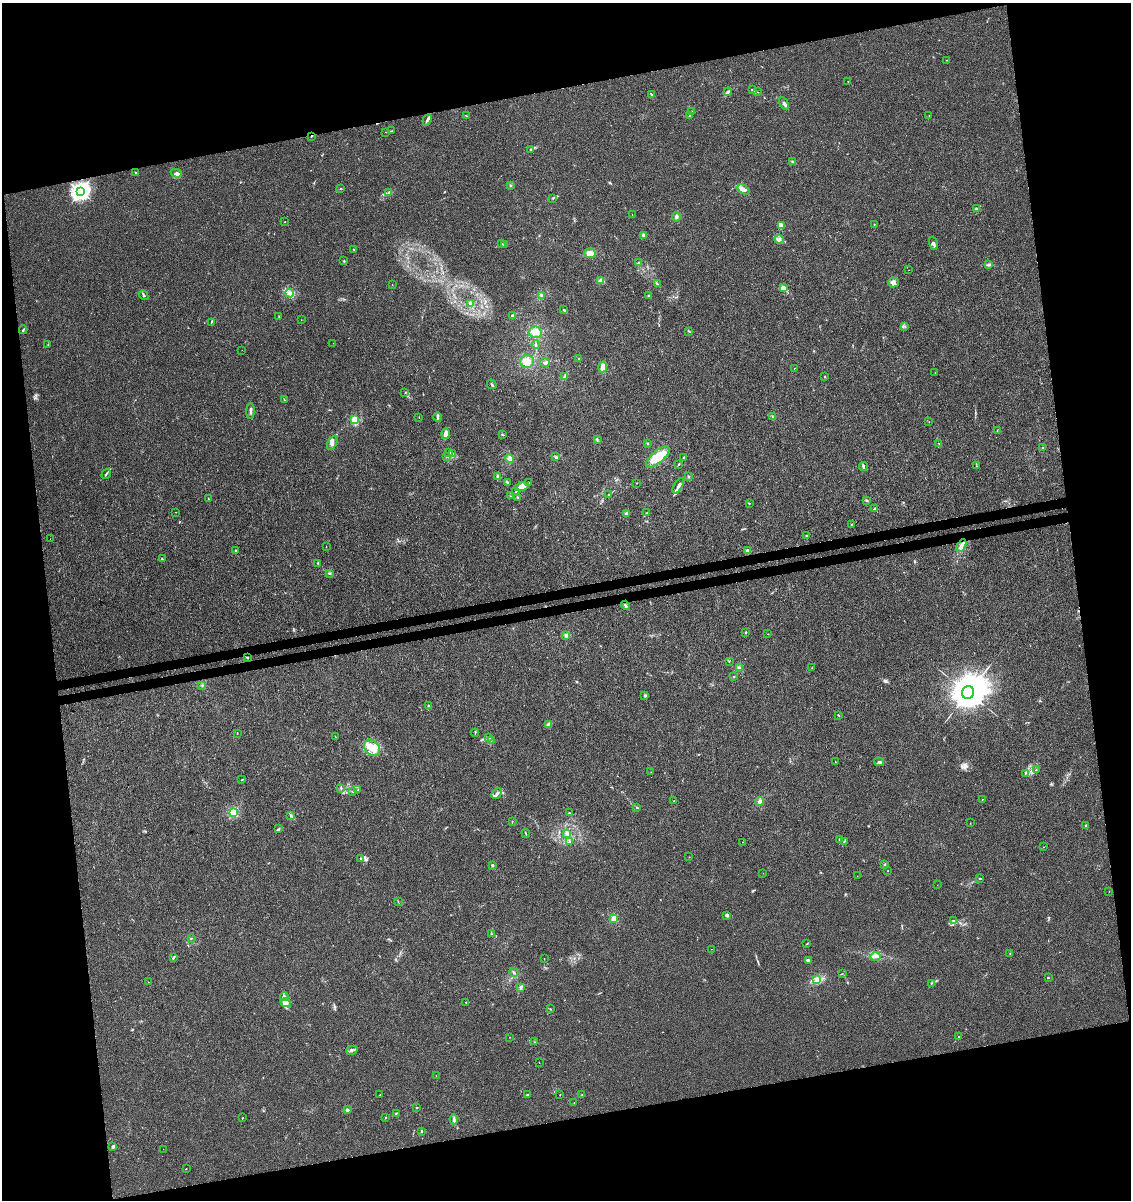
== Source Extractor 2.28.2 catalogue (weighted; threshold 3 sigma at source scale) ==
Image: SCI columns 79-4593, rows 58-4848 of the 4626 x 4904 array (HDU 1 of 3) = the unmasked area's bounding box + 8 px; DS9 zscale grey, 4 x 4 block average (1 PNG px = mean of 4 x 4 image px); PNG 1133 x 1202 px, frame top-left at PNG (2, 3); each listed source drawn as its Kron ellipse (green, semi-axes under 4 px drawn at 4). Shown black and unused: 25% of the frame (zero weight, under 3 of 4 exposures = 5% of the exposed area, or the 3 px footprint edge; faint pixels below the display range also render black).
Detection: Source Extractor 2.28.2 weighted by HDU 2 'WHT'. Background 0.00448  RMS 0.0026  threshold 0.0118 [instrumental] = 3 sigma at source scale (4.5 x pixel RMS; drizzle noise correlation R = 1.50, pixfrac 1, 0.0396/0.0396 arcsec/px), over >= 5 px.
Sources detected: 255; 1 too faint to see at this stretch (4 x 4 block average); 1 cosmic-ray / hot-pixel residue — neither listed nor drawn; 6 coinciding with a brighter row at this scale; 14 inside a brighter listed object's ellipse — not listed separately; the other 233 listed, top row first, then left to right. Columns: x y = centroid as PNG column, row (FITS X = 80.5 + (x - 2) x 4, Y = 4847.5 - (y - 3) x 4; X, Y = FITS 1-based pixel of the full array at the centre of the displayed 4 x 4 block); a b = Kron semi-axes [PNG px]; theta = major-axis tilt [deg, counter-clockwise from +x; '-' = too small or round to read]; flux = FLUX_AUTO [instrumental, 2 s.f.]
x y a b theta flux
946 60 2 2 - 0.4
848 81 2 2 - 0.47
752 90 3 2 - 2.6
728 92 4 3 - 2.9
757 92 2 2 - 0.62
651 94 2 2 - 5.2
784 103 6 2 -59 5.4
691 112 3 2 - 1.7
689 115 3 2 - 1.5
929 115 2 2 - 0.36
466 116 2 2 - 0.53
427 120 6 2 65 4.3
391 131 3 2 - 0.92
386 132 2 2 - 0.56
311 136 2 2 - 0.92
530 150 2 2 - 0.84
793 162 3 2 - 1.6
135 173 3 2 - 1
176 173 5 3 - 4.1
510 185 2 2 - 0.93
340 189 2 2 - 0.87
743 189 6 3 -30 11
80 191 3 3 - 690
389 192 2 2 - 1.1
553 198 3 2 - 0.91
976 208 3 2 - 1.4
632 215 2 2 - 0.26
676 217 4 2 - 3.6
285 222 2 2 - 0.96
781 225 3 3 - 11
874 225 2 2 - 0.44
644 235 3 3 - 2.5
779 239 5 3 - 3.4
934 243 6 2 -69 3.4
501 244 2 2 - 0.95
505 244 3 2 - 2.1
353 249 3 2 - 0.88
590 253 6 4 -4 9.7
344 261 2 2 - 0.93
638 263 4 2 - 1.6
989 265 3 2 - 2.1
909 270 2 2 - 0.26
601 281 3 3 - 3.9
893 282 5 5 - 6
657 284 2 2 - 0.92
392 285 2 2 - 0.33
783 288 4 3 - 11
290 293 4 3 - 4.5
144 295 5 2 - 2.1
541 295 3 2 - 2.2
649 296 2 2 - 1.1
471 303 3 3 - 3.8
564 310 3 2 - 1.9
279 316 2 2 - 0.71
512 316 3 3 - 2.2
301 320 2 2 - 0.34
211 322 2 2 - 0.84
904 326 2 2 - 1.2
23 330 4 2 - 1.7
689 331 3 2 - 1.1
535 332 6 5 - 9.4
333 343 2 2 - 0.24
48 345 2 2 - 0.62
536 345 4 2 - 2.3
242 350 2 2 - 0.31
579 358 2 2 - 0.66
527 361 7 6 - 11
545 363 5 2 - 2.7
603 367 5 4 - 6.3
794 368 2 2 - 0.46
935 373 2 2 - 0.35
565 376 4 3 - 3.5
825 377 2 2 - 0.52
492 384 5 2 - 1.9
405 392 2 2 - 0.43
284 400 3 2 - 0.96
250 411 8 2 88 3.2
419 417 2 2 - 0.43
438 417 5 2 - 2.4
772 417 2 2 - 0.59
355 419 2 2 - 70
929 422 2 2 - 0.38
997 431 2 2 - 0.45
445 434 5 4 - 5.3
502 435 4 2 - 1.4
597 440 2 2 - 0.72
332 443 8 4 65 5.9
647 443 2 2 - 1.1
939 444 2 2 - 0.57
1043 448 2 2 - 0.76
449 453 2 2 - 1.1
453 454 4 2 - 1.5
447 456 2 2 - 3.5
556 457 2 2 - 1.3
658 457 15 6 40 36
510 458 4 4 - 6.2
683 458 4 2 - 1.3
679 464 2 2 - 1
863 466 4 2 - 2.4
976 466 2 2 - 0.65
106 474 5 2 - 1.7
688 476 2 2 - 0.94
498 477 4 3 - 3.1
507 482 4 2 - 1.4
528 483 3 2 - 1.4
637 483 2 2 - 0.66
678 486 8 2 58 4.8
522 487 7 4 15 8
515 492 2 2 - 0.87
608 495 2 2 - 0.93
510 496 2 2 - 0.3
518 498 2 2 - 0.65
208 499 2 2 - 0.48
867 500 2 2 - 2
749 504 2 2 - 0.55
874 508 2 2 - 0.62
175 512 2 2 - 0.52
646 513 3 2 - 1.2
626 514 3 3 - 2.4
851 524 2 2 - 0.47
806 536 3 2 - 1.1
50 539 2 2 - 0.24
961 546 7 3 60 5.6
326 547 2 2 - 0.49
235 550 2 2 - 3.8
747 551 2 2 - 18
162 559 2 2 - 1.8
318 563 2 2 - 1.3
329 573 3 2 - 1.3
625 605 5 2 - 3.3
746 632 2 2 - 1.7
768 634 2 2 - 0.53
566 635 3 3 - 3.3
247 658 3 2 - 1.1
729 661 2 2 - 0.58
739 668 3 3 - 3
812 668 2 2 - 0.46
733 677 2 2 - 0.86
202 685 2 2 - 1
968 693 6 6 - 7100
645 695 2 2 - 6.3
429 706 2 2 - 5.6
839 715 3 2 - 0.99
548 724 4 2 - 2.2
237 733 2 2 - 0.58
475 733 4 2 - 0.81
335 736 3 2 - 0.49
489 738 3 2 - 1.4
491 741 2 2 - 0.72
372 748 9 7 -46 16
835 762 2 2 - 1.3
879 762 5 2 - 2.4
1036 770 2 2 - 1
651 772 2 2 - 0.3
1025 773 3 2 - 1.2
242 779 2 2 - 0.85
341 788 2 2 - 1.1
358 790 3 2 - 1.1
353 792 2 2 - 0.76
497 794 6 3 46 3.7
982 799 2 2 - 0.5
674 801 2 2 - 0.84
760 801 4 4 - 4.5
636 807 2 2 - 0.58
233 812 2 2 - 130
569 813 2 2 - 0.57
291 815 3 2 - 1.9
512 821 2 2 - 0.73
970 823 2 2 - 0.4
1086 826 2 2 - 0.93
279 829 2 2 - 0.72
526 833 4 2 - 1.5
567 833 3 2 - 2.1
839 839 2 2 - 0.63
570 841 2 2 - 0.72
844 841 4 2 - 1.4
742 842 2 2 - 0.4
1044 847 2 2 - 0.38
689 857 2 2 - 0.37
360 859 3 2 - 1.4
492 865 2 2 - 7.8
885 865 2 2 - 0.99
888 871 2 2 - 0.43
763 873 2 2 - 0.26
857 876 2 2 - 0.32
980 878 2 2 - 0.91
937 885 2 2 - 0.24
1109 891 2 2 - 0.33
398 901 2 2 - 0.49
727 915 3 3 - 3.3
614 918 2 2 - 52
953 921 2 2 - 0.76
492 934 2 2 - 1.1
191 938 2 2 - 0.62
807 944 3 2 - 0.92
711 949 2 2 - 0.31
1010 954 2 2 - 0.56
875 956 5 2 - 3.5
173 958 4 2 - 2.2
544 959 2 2 - 0.41
808 961 4 3 - 2.6
514 972 5 2 - 2
842 974 2 2 - 0.54
1048 978 3 2 - 0.99
817 980 3 3 - 3.5
148 982 2 2 - 0.62
932 983 2 2 - 0.56
521 988 4 3 - 2.6
284 996 4 3 - 3
466 1002 2 2 - 1.1
286 1003 5 3 - 5.3
550 1009 2 2 - 0.76
509 1037 2 2 - 0.47
959 1037 2 2 - 0.84
535 1042 2 2 - 0.57
352 1050 6 2 13 3.5
539 1062 2 2 - 0.31
436 1076 2 2 - 0.31
582 1094 2 2 - 0.47
380 1095 2 2 - 0.77
527 1095 2 2 - 11
560 1095 2 2 - 0.71
574 1103 2 2 - 0.5
416 1107 2 2 - 0.87
347 1110 2 2 - 11
396 1113 3 2 - 0.94
386 1117 2 2 - 1.9
243 1118 3 2 - 0.65
454 1119 5 3 - 3.1
421 1131 3 2 - 1.7
113 1147 3 2 - 3.7
163 1149 2 2 - 0.23
186 1169 2 2 - 0.55
Overlapping masked pixels (flux is a lower limit): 1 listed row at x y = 311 136
Diffuse or blended objects may show on this block-average render without a row.